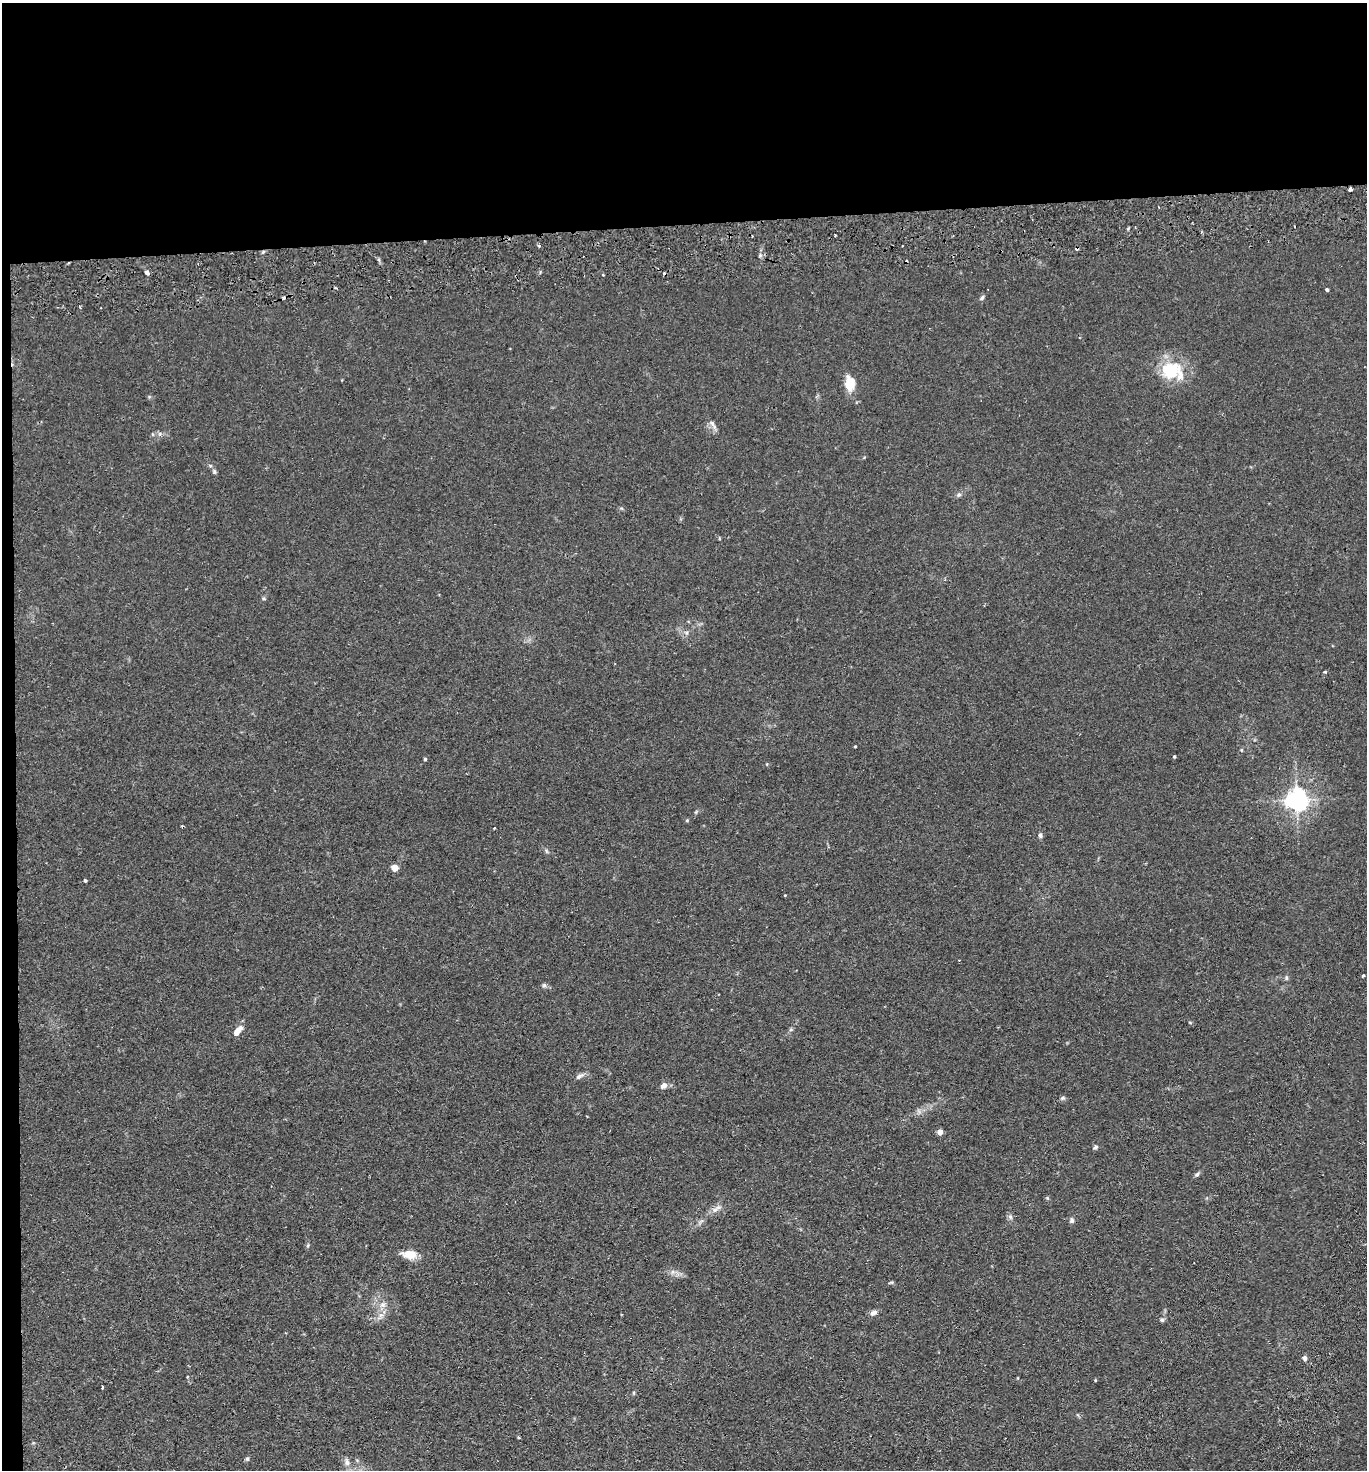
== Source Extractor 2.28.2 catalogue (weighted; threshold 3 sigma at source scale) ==
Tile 1 of 3 x 3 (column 1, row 1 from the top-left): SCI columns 125-1489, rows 2992-4459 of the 4380 x 4515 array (HDU 1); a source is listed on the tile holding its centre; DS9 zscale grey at full resolution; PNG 1369 x 1472 px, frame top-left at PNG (2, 3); no overlay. Shown black and unused: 16% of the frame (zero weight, under 2 of 3 exposures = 3% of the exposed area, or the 3 px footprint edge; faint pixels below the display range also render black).
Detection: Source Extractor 2.28.2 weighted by HDU 2 'WHT'; one run over the whole footprint, this tile lists its part. Background 0.0312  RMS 0.0056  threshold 0.0254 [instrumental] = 3 sigma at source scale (4.5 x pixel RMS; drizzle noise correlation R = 1.50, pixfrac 1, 0.05/0.05 arcsec/px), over >= 5 px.
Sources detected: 59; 7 cosmic-ray / hot-pixel residue — not listed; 1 inside a brighter listed object's ellipse — not listed separately; the other 51 listed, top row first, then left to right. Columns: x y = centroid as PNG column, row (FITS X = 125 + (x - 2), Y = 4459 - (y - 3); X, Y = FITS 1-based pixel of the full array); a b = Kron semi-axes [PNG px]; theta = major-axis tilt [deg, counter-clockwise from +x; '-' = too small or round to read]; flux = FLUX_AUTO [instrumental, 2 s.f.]
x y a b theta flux
1350 189 4 3 - 4.3
539 246 4 4 - 0.78
147 273 4 3 - 3.2
1327 290 4 3 - 1
982 298 8 5 47 1.1
1171 370 27 22 23 23
850 383 17 11 -88 9.3
713 424 15 5 -59 2.4
160 434 7 4 89 1.1
214 471 7 5 -88 1.1
959 495 7 5 41 1.3
686 633 6 5 - 1.2
855 746 3 2 - 0.49
1241 750 5 4 - 0.61
1174 757 4 3 - 0.64
425 759 4 4 - 0.68
1297 799 7 7 - 400
687 820 5 4 - 0.61
494 828 3 3 - 0.76
1040 835 6 5 - 1.4
395 868 5 4 - 9
85 880 3 3 - 0.83
785 895 3 2 - 0.37
1362 976 3 3 - 1.7
1286 978 7 5 -83 0.95
544 985 7 5 -7 1.2
1190 1022 5 3 - 0.49
238 1031 14 6 52 5.3
579 1076 13 6 33 2.1
664 1085 9 7 37 2.7
1062 1098 7 5 20 1.1
940 1132 4 4 - 6.2
1095 1147 7 5 38 1.1
1197 1174 8 5 36 1.2
1047 1198 5 4 - 0.63
716 1209 16 6 31 3.3
1010 1217 8 6 -69 1.4
1072 1220 8 6 -76 1.4
308 1245 5 4 - 0.7
409 1254 18 10 -5 7.5
891 1283 7 3 9 0.71
383 1305 9 9 - 3.3
873 1313 9 6 24 2.2
381 1315 7 6 - 2.1
1162 1320 6 5 - 1
1304 1358 6 5 - 1.7
102 1387 3 2 - 0.88
634 1393 5 3 - 0.6
518 1437 3 2 - 0.76
247 1459 6 5 - 0.88
347 1462 11 7 -77 2.7
Overlapping masked pixels (flux is a lower limit): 1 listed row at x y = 1350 189
Unlisted compact peaks at least as high as the median listed source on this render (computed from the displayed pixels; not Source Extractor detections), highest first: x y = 1325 672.